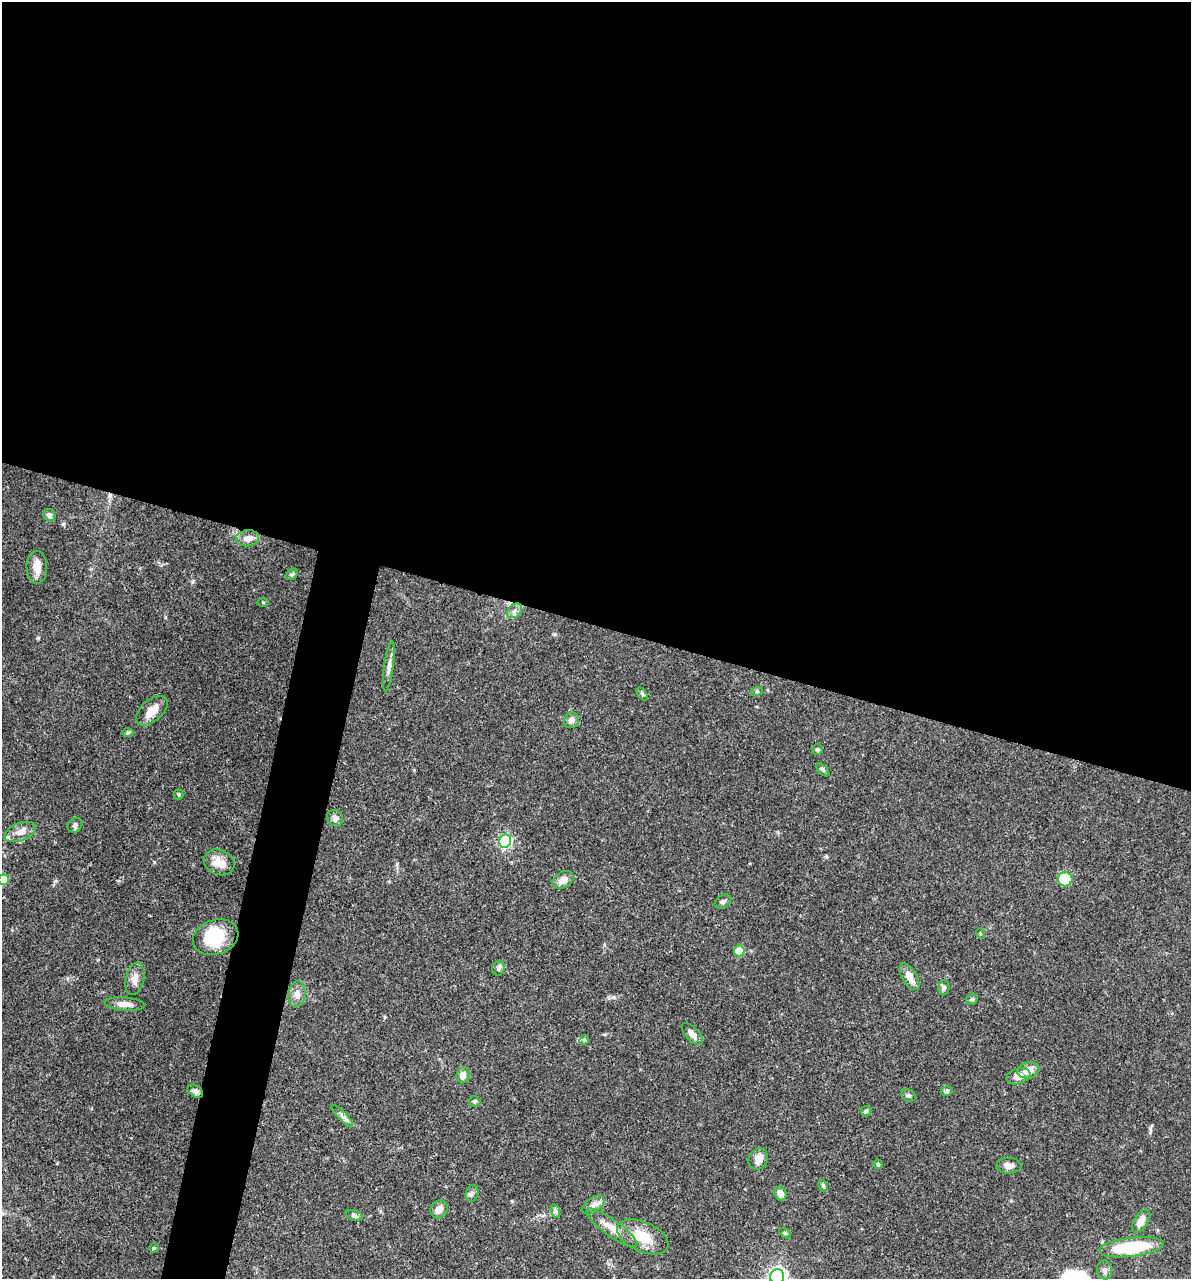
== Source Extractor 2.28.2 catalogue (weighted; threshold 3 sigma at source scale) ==
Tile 3 of 4 x 4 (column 3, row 1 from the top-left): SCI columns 2627-3815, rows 3833-5109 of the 5129 x 5114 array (HDU 1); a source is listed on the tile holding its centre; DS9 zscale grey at full resolution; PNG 1193 x 1281 px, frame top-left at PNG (2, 2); each listed source drawn as its Kron ellipse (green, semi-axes under 4 px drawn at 4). Shown black and unused: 52% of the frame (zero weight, under 3 of 4 exposures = <1% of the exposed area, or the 3 px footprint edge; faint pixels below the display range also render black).
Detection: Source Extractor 2.28.2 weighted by HDU 2 'WHT'; one run over the whole footprint, this tile lists its part. Background 0.0744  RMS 0.0033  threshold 0.0147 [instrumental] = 3 sigma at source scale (4.5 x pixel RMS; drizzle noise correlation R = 1.50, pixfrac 1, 0.05/0.05 arcsec/px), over >= 5 px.
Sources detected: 65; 1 inside a brighter object's white glare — neither listed nor drawn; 1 inside a brighter listed object's ellipse — not listed separately; the other 63 listed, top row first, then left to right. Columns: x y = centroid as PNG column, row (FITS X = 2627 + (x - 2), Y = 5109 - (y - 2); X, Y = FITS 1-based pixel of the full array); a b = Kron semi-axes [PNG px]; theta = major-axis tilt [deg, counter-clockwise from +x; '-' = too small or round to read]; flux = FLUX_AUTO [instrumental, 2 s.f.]
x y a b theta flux
49 515 6 6 - 1.1
248 538 12 8 6 2.5
37 567 16 10 -89 3.6
292 574 6 5 - 0.62
263 602 5 3 - 0.35
515 611 8 6 42 1.3
389 666 25 4 82 1.9
757 691 6 4 19 0.48
642 694 7 4 -54 0.54
152 711 19 10 41 4.1
571 720 8 7 - 1.6
128 732 6 4 1 0.45
818 749 5 5 - 0.52
823 770 8 4 -46 0.58
178 795 5 5 - 0.51
335 818 8 7 - 1.2
75 825 8 7 - 0.84
20 832 16 9 22 3
505 841 6 6 - 47
219 862 16 12 -21 4
1065 879 7 7 - 12
4 880 5 5 - 9.2
563 880 11 8 30 2.5
723 901 9 6 32 0.93
980 933 5 3 - 0.31
216 937 23 17 20 13
739 951 5 5 - 9.3
499 968 7 6 - 0.84
910 977 15 7 -59 3.1
135 979 16 9 77 2.2
944 988 7 5 89 0.73
297 994 13 8 83 2.2
972 999 6 5 - 0.6
125 1004 20 6 -5 2.5
692 1034 13 6 -45 2.1
584 1040 5 4 - 0.41
1028 1070 11 8 12 3.8
463 1075 8 6 84 1.9
1018 1076 12 8 18 2.2
195 1091 8 5 -32 1.2
947 1091 6 4 16 0.6
908 1095 8 5 -30 0.75
474 1101 6 5 - 0.59
866 1111 5 5 - 0.49
342 1116 15 3 -45 1
758 1159 11 9 59 2.7
878 1164 4 4 - 0.39
1009 1166 12 8 -1 2
823 1186 6 4 -67 0.49
472 1193 8 6 74 0.96
780 1193 7 6 - 2.4
593 1205 12 7 35 1.7
439 1209 9 8 - 2.6
555 1211 7 4 -70 0.66
354 1215 9 5 -22 0.86
1141 1221 13 6 60 2.9
612 1228 31 8 -36 4.3
785 1233 7 3 -36 0.45
643 1237 27 15 -24 8.2
1131 1247 32 9 7 19
154 1248 5 4 - 0.42
1105 1270 9 7 -81 1.2
777 1277 7 7 - 150
Overlapping masked pixels (flux is a lower limit): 1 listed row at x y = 195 1091
Isophote crosses this tile's border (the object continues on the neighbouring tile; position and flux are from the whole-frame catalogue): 2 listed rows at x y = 4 880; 777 1277
Unlisted compact peaks at least as high as the median listed source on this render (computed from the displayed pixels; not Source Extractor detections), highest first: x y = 38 638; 192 582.